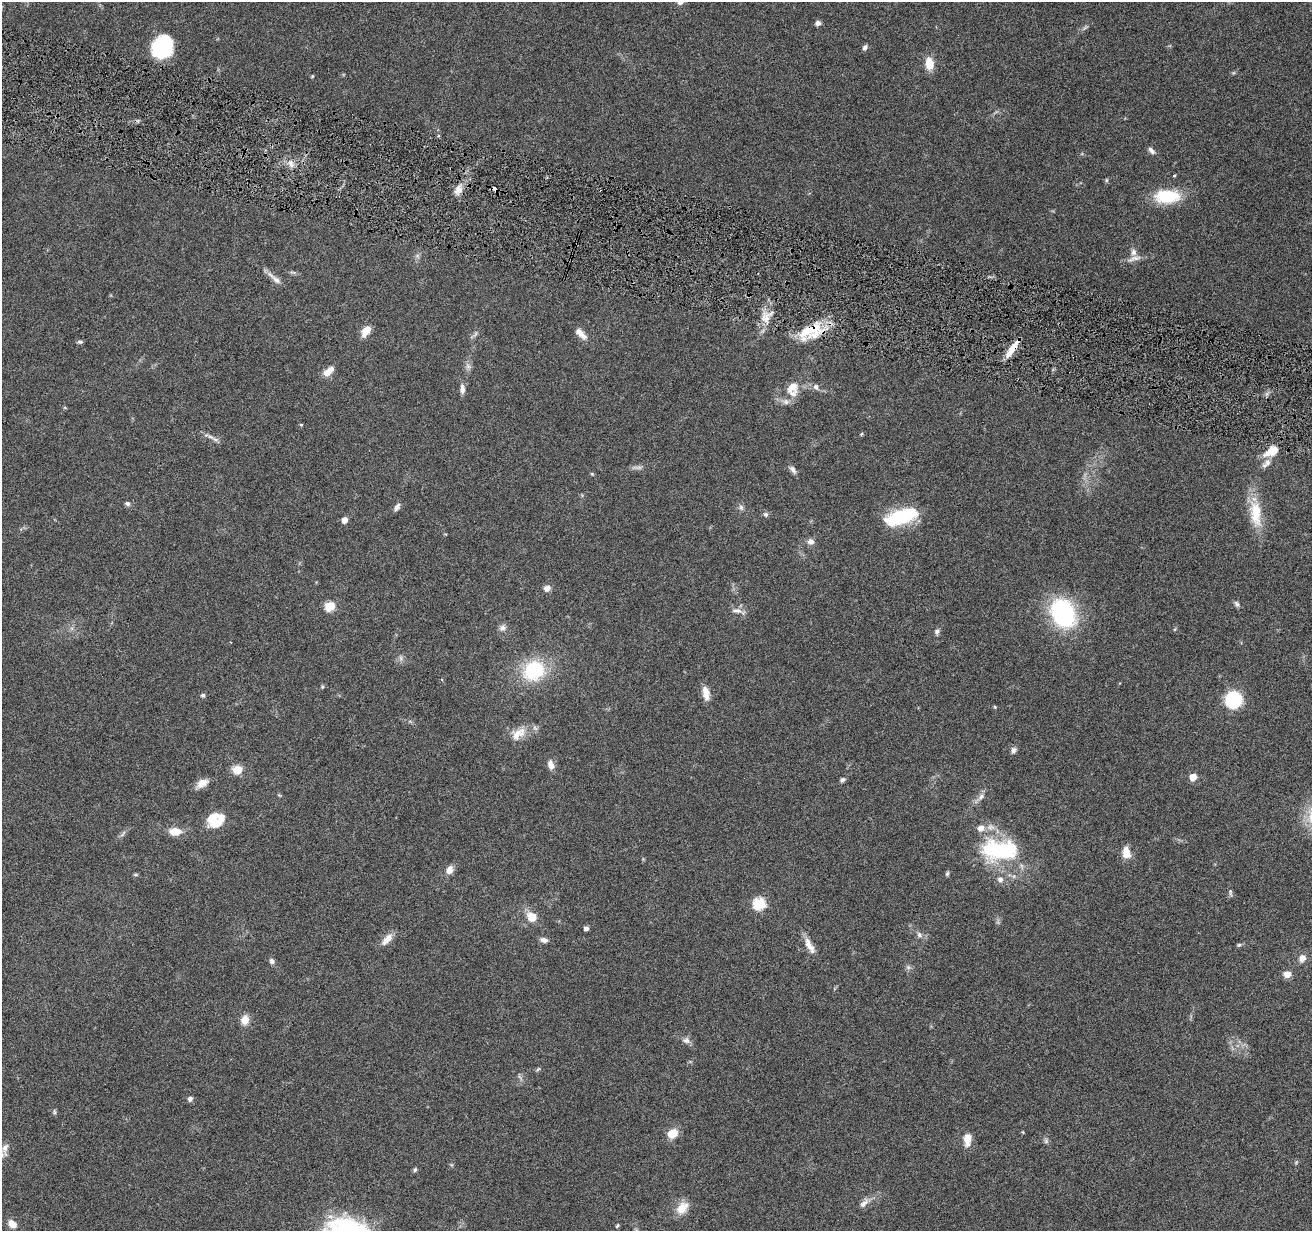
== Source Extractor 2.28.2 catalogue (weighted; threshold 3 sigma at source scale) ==
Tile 11 of 4 x 4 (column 3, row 3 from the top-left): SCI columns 2625-3934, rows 1484-2712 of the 5245 x 5297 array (HDU 1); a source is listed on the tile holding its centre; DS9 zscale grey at full resolution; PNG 1314 x 1233 px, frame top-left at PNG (2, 2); no overlay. Shown black and unused: <1% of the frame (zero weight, under 4 of 8 exposures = <1% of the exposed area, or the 3 px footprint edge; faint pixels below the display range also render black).
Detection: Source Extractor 2.28.2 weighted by HDU 2 'WHT'; one run over the whole footprint, this tile lists its part. Background 0.0614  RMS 0.0042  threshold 0.0171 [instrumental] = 3 sigma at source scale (4.09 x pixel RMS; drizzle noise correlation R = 1.36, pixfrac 0.8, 0.05/0.05 arcsec/px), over >= 5 px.
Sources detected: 116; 6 too faint to see at this stretch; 1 inside a brighter object's white glare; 1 cosmic-ray / hot-pixel residue — not listed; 4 inside a brighter listed object's ellipse — not listed separately; the other 104 listed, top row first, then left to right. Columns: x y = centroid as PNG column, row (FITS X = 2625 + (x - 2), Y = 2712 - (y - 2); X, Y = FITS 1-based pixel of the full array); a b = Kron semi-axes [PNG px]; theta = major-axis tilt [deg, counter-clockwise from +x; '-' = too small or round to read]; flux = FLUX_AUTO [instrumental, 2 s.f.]
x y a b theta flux
680 2 6 5 - 2
818 23 7 6 - 1.3
1085 28 9 3 45 0.69
162 47 21 18 65 27
865 47 7 5 56 1.2
929 63 13 9 -82 6.3
1233 73 6 4 18 0.52
312 76 4 4 - 0.4
1151 150 10 5 -48 1.4
291 164 10 6 -80 1.8
1174 175 4 3 - 0.43
1106 180 6 4 90 0.5
458 190 14 10 59 3.3
1167 196 32 16 2 15
1133 252 10 7 -81 1.7
1134 259 24 6 15 2.6
276 280 15 7 -39 2.5
765 318 12 11 - 4.2
815 328 30 19 81 12
366 331 14 8 54 4.1
581 334 19 8 -45 3.3
80 342 7 5 -8 0.75
1012 349 21 6 55 5.7
468 366 8 6 -45 1.2
328 371 14 7 40 4.1
792 387 17 14 43 5.9
816 387 9 8 - 1.5
462 389 13 6 -87 1.9
301 425 4 4 - 0.4
862 434 5 4 - 0.56
215 439 11 5 -19 1.4
1272 451 18 9 27 6.9
1267 463 10 8 77 2
793 470 12 6 -55 1.5
592 474 5 4 - 0.41
127 504 6 6 - 0.96
397 507 11 6 59 1.4
741 507 8 6 -76 1.1
1255 513 41 14 -84 13
766 514 7 7 - 0.95
901 517 32 13 17 27
345 520 5 5 - 3.1
811 542 10 7 -2 1.8
547 588 7 6 - 2.2
1237 604 9 6 -56 1
330 606 6 5 - 20
737 611 16 7 -5 2.2
1063 613 27 20 -63 49
502 628 9 8 - 1.7
1175 629 6 3 71 0.41
937 632 8 6 72 1.1
401 658 8 6 -70 1.2
534 671 21 18 28 27
322 687 5 4 - 0.47
706 693 17 8 -79 4
203 695 6 5 - 0.7
1233 700 10 9 - 38
995 707 4 4 - 0.47
518 734 24 14 38 6.1
1014 750 9 7 64 1.3
551 765 11 7 -74 2.7
237 770 6 6 - 9.4
1193 777 5 5 - 6.6
842 780 7 5 25 0.92
202 783 16 8 33 3.3
980 797 21 7 45 2.6
216 823 16 11 6 7
981 828 9 8 - 2.9
175 831 11 7 -3 6.1
123 834 12 4 50 1.1
1000 850 44 24 -2 37
1126 853 14 9 -78 4.7
449 870 10 8 70 2.5
136 874 7 3 -8 0.48
947 874 6 5 - 0.68
1000 879 9 8 - 1.9
1230 892 11 5 -81 0.92
759 904 6 6 - 37
531 917 13 10 -45 5.4
586 928 4 4 - 1.6
919 935 8 7 - 1.4
387 939 20 8 46 3.3
544 940 9 6 -12 1.8
1239 945 7 4 14 0.68
810 947 19 9 -57 3.7
1302 958 12 9 59 2.4
272 961 8 6 -67 1.2
908 967 7 7 - 1
1287 974 8 6 -3 3.2
245 1020 11 9 81 3.9
686 1040 11 8 -17 1.7
538 1069 7 4 44 0.54
190 1099 5 5 - 1.5
54 1112 8 4 -81 0.64
1023 1132 5 3 - 0.3
672 1133 10 8 30 6.6
967 1139 14 8 87 4.6
1046 1141 8 6 -89 0.93
5 1148 14 8 70 2.2
415 1170 6 5 - 0.7
864 1203 16 7 48 2.3
682 1208 18 12 48 5.5
12 1224 10 7 -42 3.4
617 1226 5 4 - 0.51
Overlapping masked pixels (flux is a lower limit): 3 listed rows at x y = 815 328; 1012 349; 1272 451
Isophote crosses this tile's border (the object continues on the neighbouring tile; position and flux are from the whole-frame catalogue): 1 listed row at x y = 680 2